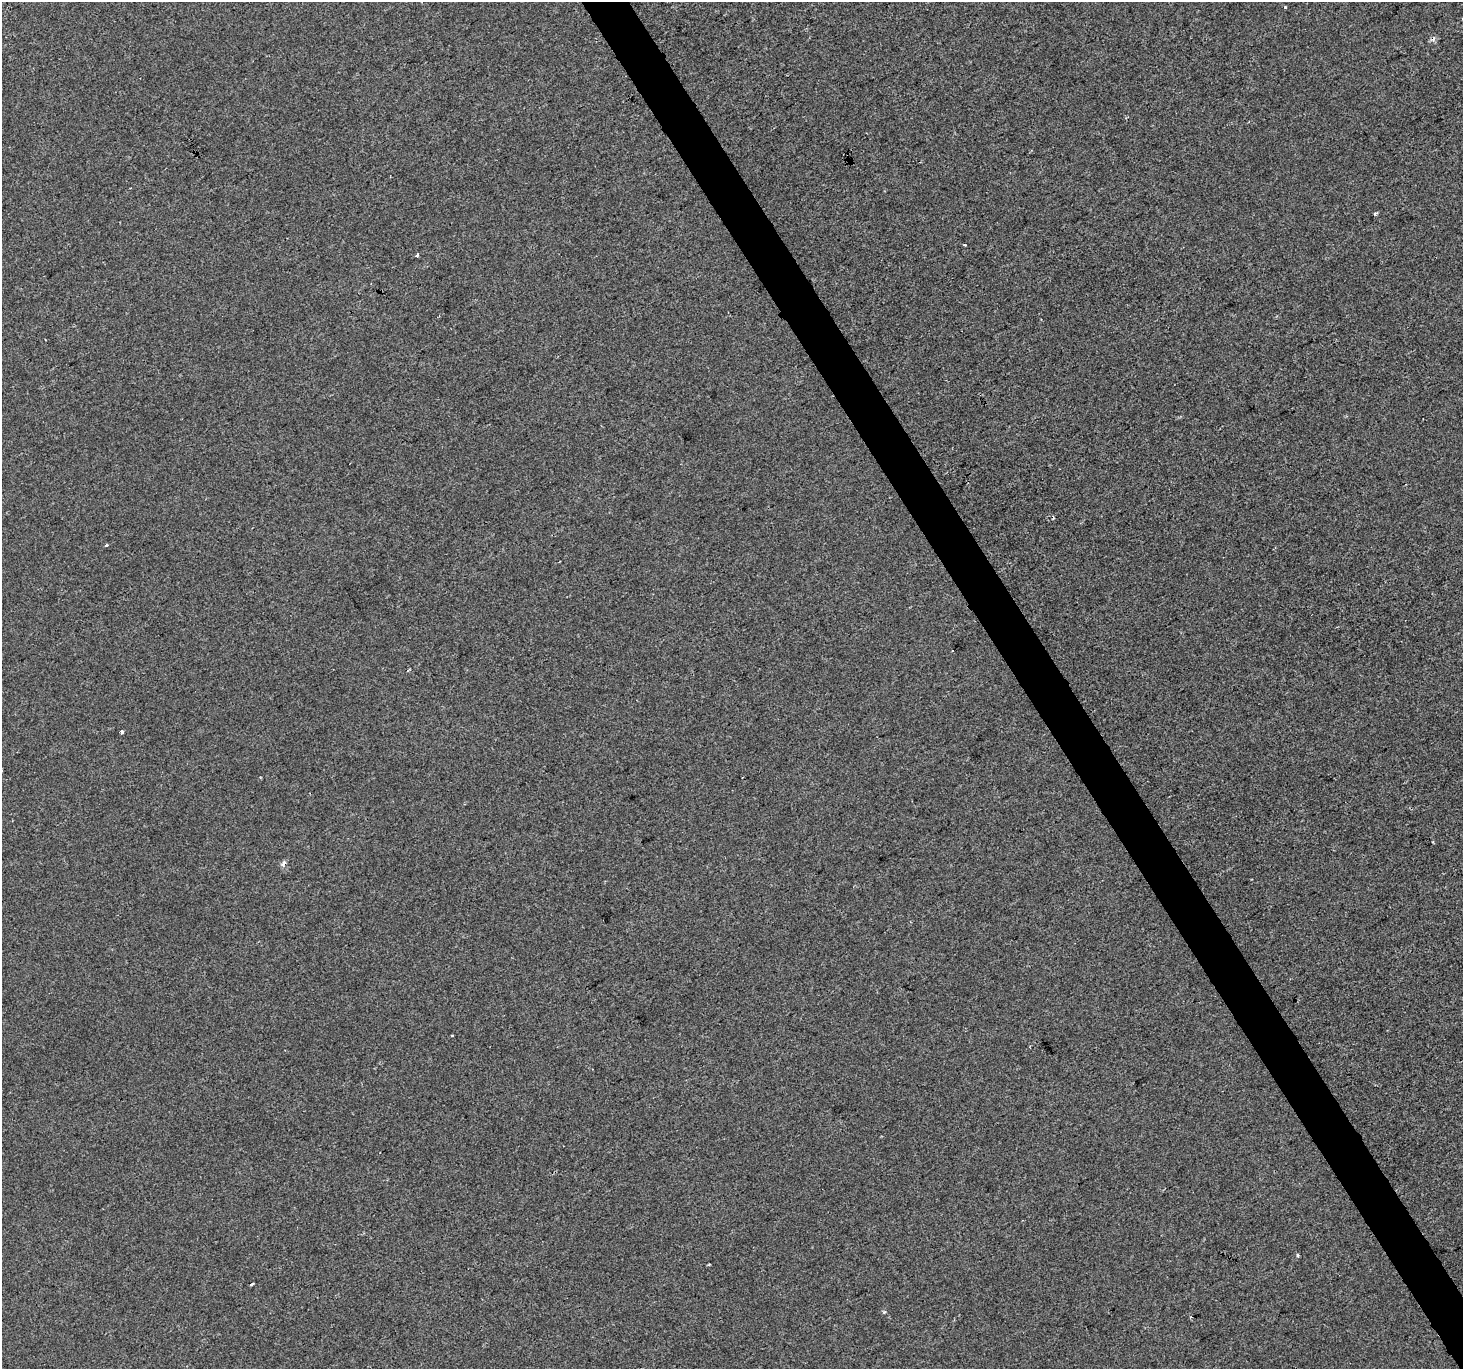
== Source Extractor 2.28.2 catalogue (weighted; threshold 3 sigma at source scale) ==
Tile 6 of 4 x 4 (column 2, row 2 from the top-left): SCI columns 1462-2922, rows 2843-4209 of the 5847 x 5747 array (HDU 1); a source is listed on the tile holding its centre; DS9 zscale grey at full resolution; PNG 1465 x 1371 px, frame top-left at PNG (2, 2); no overlay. Shown black and unused: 3% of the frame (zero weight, under 2 of 3 exposures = <1% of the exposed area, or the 3 px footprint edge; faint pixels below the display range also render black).
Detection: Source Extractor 2.28.2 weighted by HDU 2 'WHT'; one run over the whole footprint, this tile lists its part. Background -5.57e-04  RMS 0.0045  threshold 0.0202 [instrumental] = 3 sigma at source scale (4.5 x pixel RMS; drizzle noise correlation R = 1.50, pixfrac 1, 0.0396/0.0396 arcsec/px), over >= 5 px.
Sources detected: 14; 2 cosmic-ray / hot-pixel residue — not listed; the other 12 listed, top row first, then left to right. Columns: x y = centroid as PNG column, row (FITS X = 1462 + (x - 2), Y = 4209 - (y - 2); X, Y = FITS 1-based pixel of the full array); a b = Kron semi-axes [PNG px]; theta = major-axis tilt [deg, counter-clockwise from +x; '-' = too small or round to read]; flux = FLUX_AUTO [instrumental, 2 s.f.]
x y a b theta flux
1285 7 3 3 - 0.55
1375 213 4 4 - 0.71
965 245 3 3 - 1
417 255 4 3 - 0.97
1053 517 5 3 - 0.76
106 545 4 3 - 0.55
952 651 2 2 - 0.57
122 732 4 3 - 2.4
284 863 9 5 54 1.3
452 1036 3 3 - 1.4
1297 1255 4 3 - 0.89
251 1284 4 3 - 1.9
Unlisted compact peaks at least as high as the median listed source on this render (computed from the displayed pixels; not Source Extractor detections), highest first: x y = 884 1312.